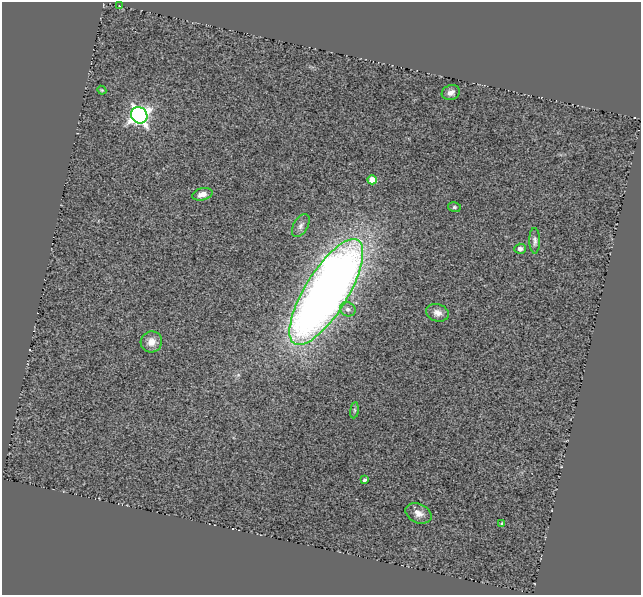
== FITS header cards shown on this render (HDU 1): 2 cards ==
NAXIS1  =                  639
NAXIS2  =                  593

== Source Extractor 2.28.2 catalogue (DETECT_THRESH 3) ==
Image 639 x 593 px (HDU 1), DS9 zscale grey, 1 PNG px = 1 image px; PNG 643 x 597 px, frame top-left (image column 1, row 593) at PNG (2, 2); each listed source drawn as its Kron ellipse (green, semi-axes under 4 px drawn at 4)
Background 0.722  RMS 0.17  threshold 0.498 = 3 sigma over >= 5 px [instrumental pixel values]
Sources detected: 18; all 18 listed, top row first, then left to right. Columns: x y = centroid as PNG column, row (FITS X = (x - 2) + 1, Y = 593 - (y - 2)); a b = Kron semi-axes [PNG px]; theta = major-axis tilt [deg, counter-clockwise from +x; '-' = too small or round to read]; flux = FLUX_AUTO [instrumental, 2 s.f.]
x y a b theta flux
120 6 3 3 - 9.3
102 90 4 4 - 11
451 93 9 7 18 55
139 115 9 7 -42 4900
372 180 4 4 - 340
202 194 10 6 14 85
454 207 6 5 - 18
301 226 13 7 60 56
535 241 13 5 -90 38
520 249 6 5 - 48
326 292 61 21 58 14000
348 309 8 7 - 49
437 313 11 8 -15 71
151 342 11 10 - 100
354 410 8 4 82 18
365 480 4 3 - 32
419 513 13 9 -25 90
502 523 4 2 - 9.6